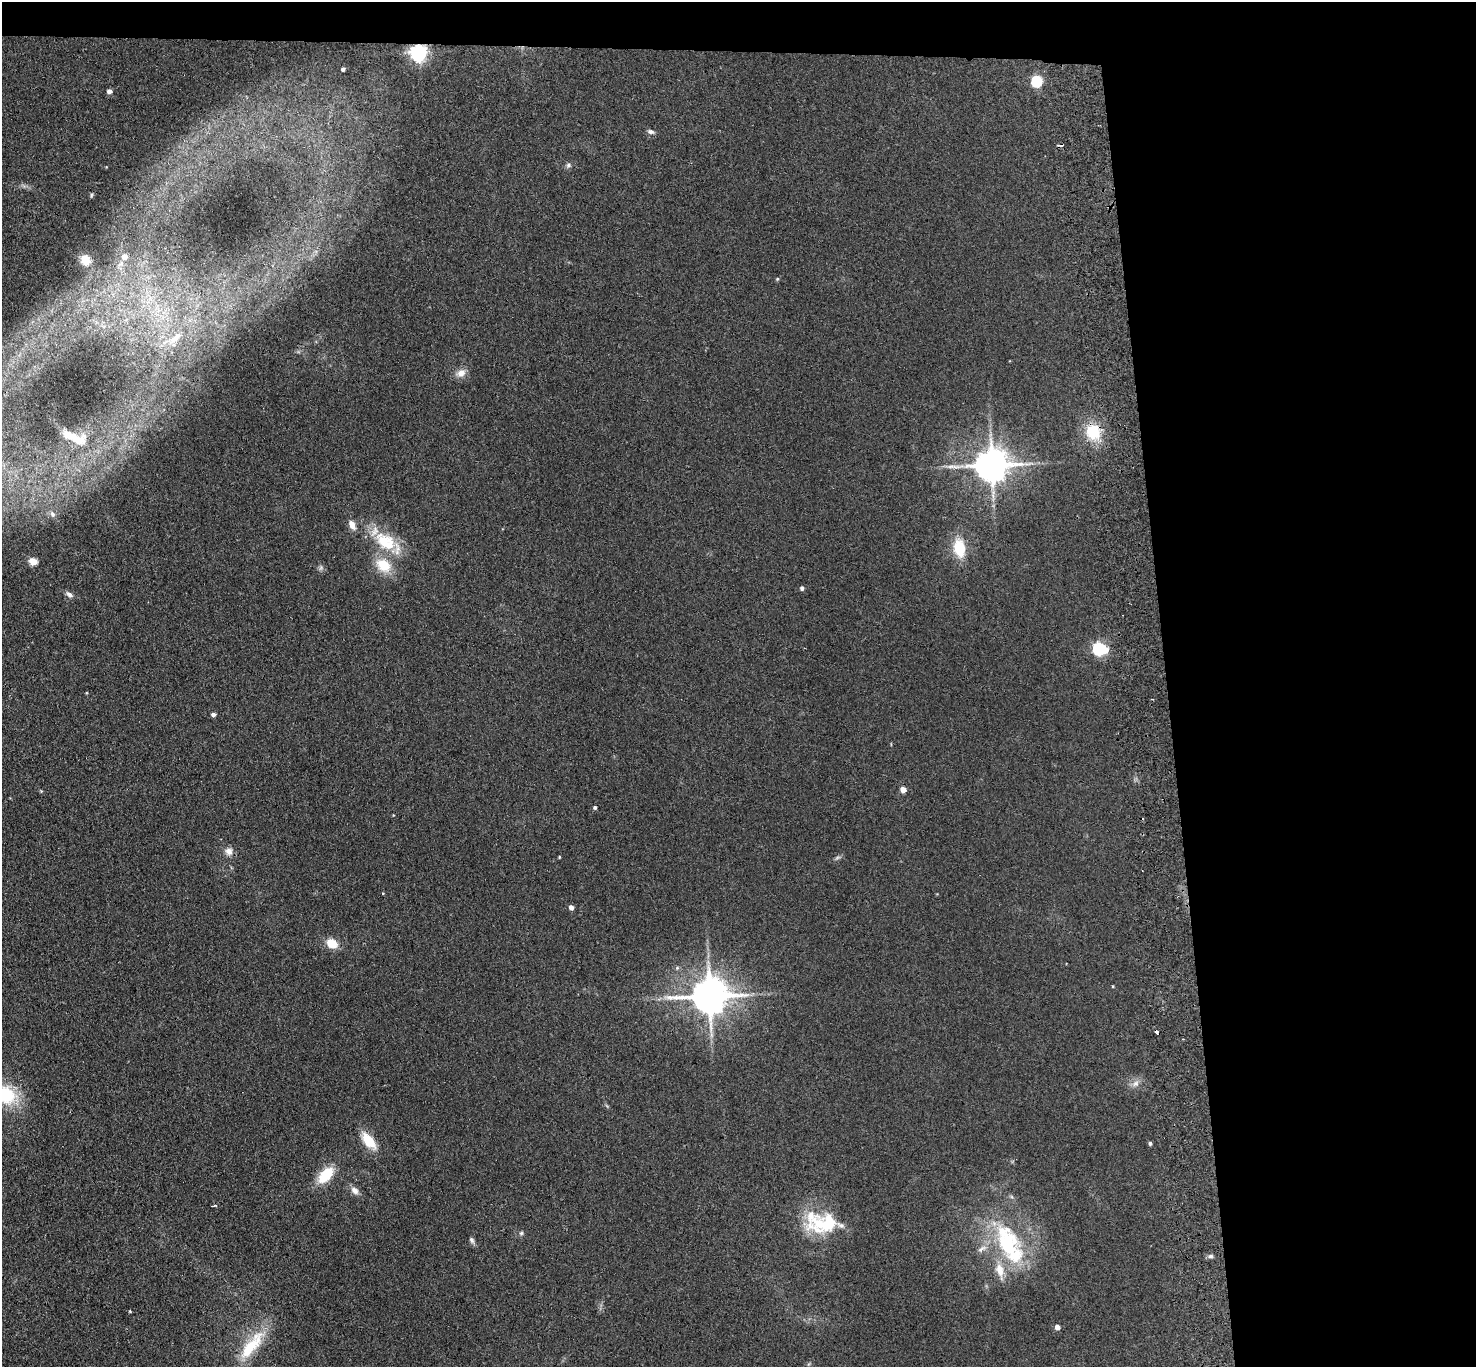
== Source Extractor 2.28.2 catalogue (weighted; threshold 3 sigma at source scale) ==
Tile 3 of 3 x 3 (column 3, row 1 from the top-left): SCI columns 3003-4476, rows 2859-4223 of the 4532 x 4405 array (HDU 1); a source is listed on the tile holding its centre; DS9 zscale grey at full resolution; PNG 1478 x 1369 px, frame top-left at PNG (2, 2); no overlay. Shown black and unused: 24% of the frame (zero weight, under 2 of 3 exposures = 3% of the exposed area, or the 3 px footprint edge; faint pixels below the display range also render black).
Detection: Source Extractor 2.28.2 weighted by HDU 2 'WHT'; one run over the whole footprint, this tile lists its part. Background 0.139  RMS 0.011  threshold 0.0496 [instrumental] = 3 sigma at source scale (4.5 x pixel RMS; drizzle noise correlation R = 1.50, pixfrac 1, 0.05/0.05 arcsec/px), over >= 5 px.
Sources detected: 62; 1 too faint to see at this stretch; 2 inside a brighter object's white glare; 2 cosmic-ray / hot-pixel residue — not listed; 4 inside a brighter listed object's ellipse — not listed separately; the other 53 listed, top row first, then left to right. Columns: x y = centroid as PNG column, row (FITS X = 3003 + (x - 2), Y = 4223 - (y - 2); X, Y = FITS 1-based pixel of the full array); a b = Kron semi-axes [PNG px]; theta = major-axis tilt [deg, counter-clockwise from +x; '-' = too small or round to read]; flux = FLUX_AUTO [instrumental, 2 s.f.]
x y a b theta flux
419 52 7 6 - 420
343 69 4 4 - 2.8
1037 81 6 5 - 110
109 91 5 5 - 4.9
651 132 10 6 -11 3.3
568 165 7 6 - 2.7
91 195 7 3 82 1.4
124 256 6 6 - 8
85 260 11 10 - 13
777 279 5 4 - 1.2
174 339 38 13 29 35
461 373 14 10 28 8.8
1093 432 19 18 - 37
78 440 21 16 -1 22
992 465 10 9 - 2500
52 514 8 6 -64 3
352 525 12 7 -62 7.8
385 541 36 21 -35 51
959 548 18 11 -81 36
33 561 5 5 - 29
383 565 19 14 -34 29
321 568 8 6 69 2.7
802 588 4 4 - 3
69 594 11 6 -32 4.3
1099 648 6 6 - 170
1105 649 5 5 - 17
213 714 4 4 - 3.7
903 789 5 4 - 11
41 791 4 4 - 0.97
595 807 4 4 - 2.2
229 851 11 10 - 7.2
559 857 4 3 - 0.97
383 893 3 3 - 0.97
571 907 4 4 - 6.7
332 943 13 10 -31 16
677 968 6 5 - 1.9
1113 986 3 3 - 0.89
710 996 11 9 3 2900
1135 1084 11 7 38 5.8
6 1095 25 20 -37 60
369 1141 20 10 -51 27
1150 1143 4 4 - 2.1
326 1175 20 11 46 34
355 1191 12 8 -42 6
215 1205 5 3 - 1.9
828 1222 42 30 -12 61
521 1233 6 5 - 1.9
472 1240 9 6 -69 2.8
1007 1243 51 31 -69 120
1211 1256 7 5 14 2.5
130 1311 3 3 - 1.3
1057 1327 4 4 - 8.3
252 1345 52 16 51 50
Overlapping masked pixels (flux is a lower limit): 3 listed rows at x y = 419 52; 1093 432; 710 996
Isophote crosses this tile's border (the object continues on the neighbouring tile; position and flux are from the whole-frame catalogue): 1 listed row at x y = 6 1095